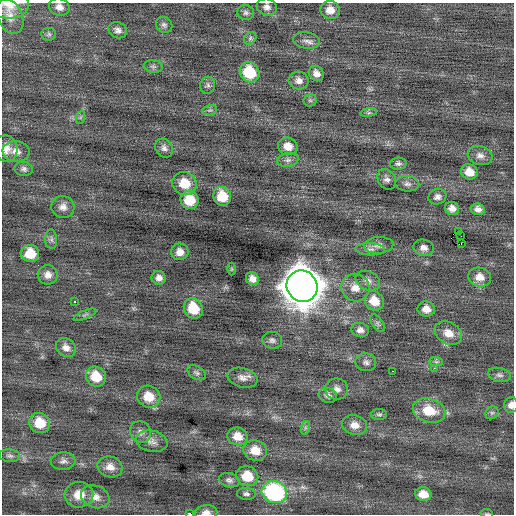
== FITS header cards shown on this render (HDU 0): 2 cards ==
NAXIS1  =                  512 / Axis length
NAXIS2  =                  512 / Axis length

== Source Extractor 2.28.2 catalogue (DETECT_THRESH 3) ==
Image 512 x 512 px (HDU 0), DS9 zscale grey, 1 PNG px = 1 image px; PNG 516 x 516 px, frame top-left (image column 1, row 512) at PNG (2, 3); each listed source drawn as its Kron ellipse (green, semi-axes under 4 px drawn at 4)
Background 0.00675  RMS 0.79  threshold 2.36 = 3 sigma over >= 5 px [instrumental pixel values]
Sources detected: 100; all 100 listed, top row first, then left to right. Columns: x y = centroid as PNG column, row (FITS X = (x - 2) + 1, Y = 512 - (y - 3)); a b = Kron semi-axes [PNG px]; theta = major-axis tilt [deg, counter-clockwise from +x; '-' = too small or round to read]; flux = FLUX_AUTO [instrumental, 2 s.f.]
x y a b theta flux
10 5 19 13 2 760
59 7 10 8 -19 320
267 7 10 8 -17 260
330 10 9 9 - 490
246 13 8 7 - 160
10 16 18 12 -65 590
164 25 9 7 -42 160
118 30 9 7 -22 240
49 34 7 6 - 110
250 38 7 5 47 110
306 41 13 8 -7 270
153 66 9 6 -7 150
250 72 10 9 - 2100
316 73 8 7 - 320
299 81 10 9 - 290
208 85 8 7 - 150
310 100 6 6 - 97
210 110 7 5 10 110
369 113 8 4 8 97
81 117 7 4 70 85
288 146 10 8 -14 530
164 148 10 8 -58 220
6 149 13 11 -80 520
16 151 14 10 -7 430
480 155 12 9 -17 320
288 160 11 7 12 230
398 164 8 6 3 150
24 169 9 7 -10 170
469 172 8 7 - 610
387 179 11 8 -58 230
184 183 12 11 - 1100
407 184 12 7 -4 240
222 196 9 8 - 1200
437 197 9 7 20 230
190 200 9 8 - 1300
63 207 11 11 - 360
452 208 7 6 - 320
478 209 7 5 -10 250
458 231 3 2 - 560
461 236 2 2 - 38
51 239 10 6 -86 160
461 243 3 2 - 110
379 245 14 8 3 300
424 248 10 8 -13 290
370 249 14 6 -3 240
180 252 8 8 - 380
30 253 9 8 - 980
232 269 6 4 90 67
48 275 10 9 - 360
480 277 11 9 -13 490
159 278 7 7 - 270
252 279 7 6 - 300
368 281 13 9 -24 330
302 286 16 15 - 140000
355 288 14 13 - 600
74 301 2 2 - 41
374 301 10 9 - 850
193 308 10 9 - 1500
426 309 9 7 -13 430
85 315 12 3 23 110
377 323 10 5 -55 140
360 330 9 7 -9 250
448 333 15 11 -31 630
272 340 10 8 -8 210
66 347 10 8 -37 330
366 362 10 9 - 210
436 362 7 4 -1 110
434 368 2 2 - 270
392 371 3 2 - 180
197 373 10 6 -31 150
499 375 11 7 -11 200
96 377 10 9 - 1200
242 378 15 9 -15 360
337 389 11 10 - 350
328 395 9 7 -17 200
149 397 12 10 -28 890
511 405 8 6 82 300
429 411 16 12 -15 1300
492 413 7 6 - 120
379 415 8 5 -1 110
40 423 10 10 - 1100
354 425 13 10 -13 500
305 428 7 4 72 110
140 432 11 10 - 280
237 436 10 9 - 610
152 441 16 10 -12 380
255 450 12 10 -17 760
10 456 10 6 -5 170
63 461 12 9 2 240
110 467 12 10 -16 460
247 476 11 10 - 1200
229 480 10 7 -14 200
274 492 13 11 -20 7800
246 494 9 6 -5 150
423 494 8 6 -8 600
79 495 14 13 - 830
95 497 14 11 -21 520
206 512 11 7 5 290
487 513 6 3 -8 53
190 514 4 2 - 2200
At the frame edge (FLAGS 8, measured only in part): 6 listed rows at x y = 10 5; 6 149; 511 405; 206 512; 487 513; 190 514